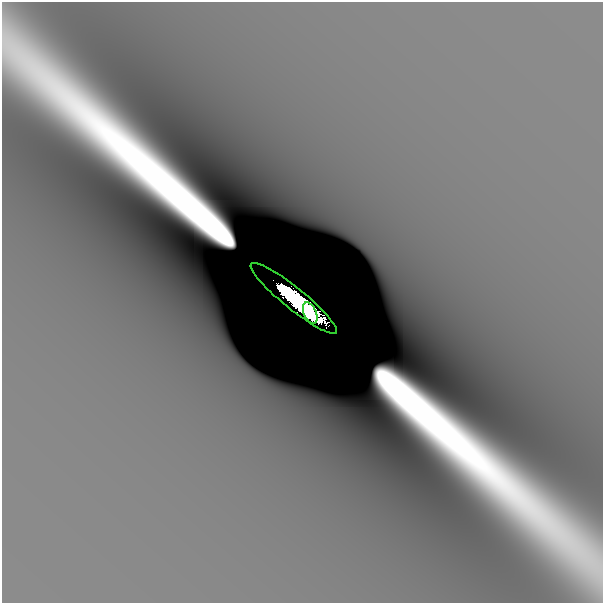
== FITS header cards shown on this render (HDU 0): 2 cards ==
NAXIS1  =                  601
NAXIS2  =                  601

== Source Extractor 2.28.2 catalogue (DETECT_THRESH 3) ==
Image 601 x 601 px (HDU 0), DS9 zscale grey, 1 PNG px = 1 image px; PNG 605 x 605 px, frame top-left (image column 1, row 601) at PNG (2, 2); each listed source drawn as its Kron ellipse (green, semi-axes under 4 px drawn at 4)
Background -2.66e-08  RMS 6.7e-09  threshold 2.01e-08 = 3 sigma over >= 5 px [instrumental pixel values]
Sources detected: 4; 2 with non-positive FLUX_AUTO (blend fragments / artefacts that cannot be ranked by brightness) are neither listed nor drawn; the other 2 listed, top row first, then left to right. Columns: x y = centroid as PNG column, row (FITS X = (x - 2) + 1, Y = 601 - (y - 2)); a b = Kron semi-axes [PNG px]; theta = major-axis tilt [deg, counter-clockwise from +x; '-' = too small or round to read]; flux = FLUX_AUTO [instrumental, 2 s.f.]
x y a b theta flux
294 298 55 10 -39 9.5
310 313 11 6 -68 1.3
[2 non-positive-flux detections neither listed nor drawn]